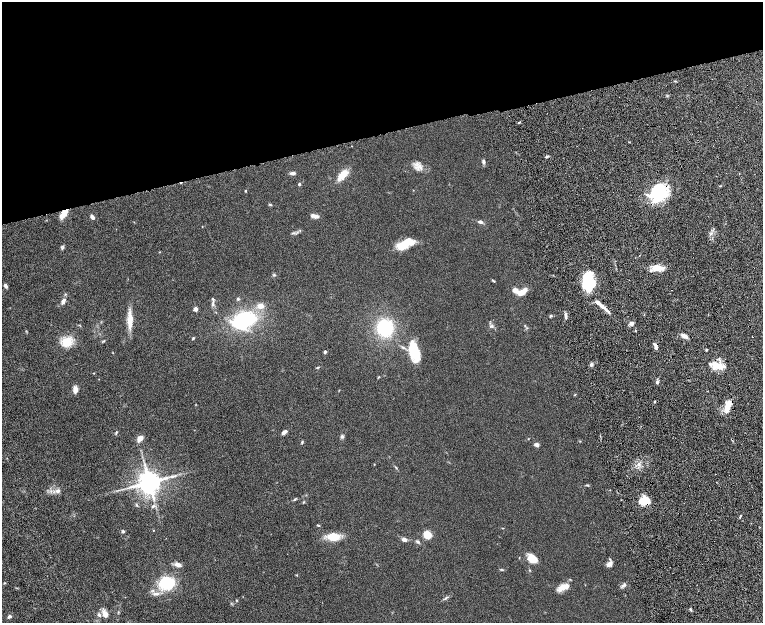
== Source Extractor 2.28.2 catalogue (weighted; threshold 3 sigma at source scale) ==
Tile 3 of 4 x 4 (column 3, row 1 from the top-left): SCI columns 3099-4620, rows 4042-5282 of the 6199 x 5478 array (HDU 1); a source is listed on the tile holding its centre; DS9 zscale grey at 2 x 2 block average (1 PNG px = mean of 2 x 2 image px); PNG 765 x 625 px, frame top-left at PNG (2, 2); no overlay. Shown black and unused: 22% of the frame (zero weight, under 8 of 16 exposures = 4% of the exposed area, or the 3 px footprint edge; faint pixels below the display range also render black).
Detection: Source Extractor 2.28.2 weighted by HDU 2 'WHT'; one run over the whole footprint, this tile lists its part. Background 0.0564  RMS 0.004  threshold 0.0164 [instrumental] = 3 sigma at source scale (4.09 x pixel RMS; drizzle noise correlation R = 1.36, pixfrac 0.8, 0.05/0.05 arcsec/px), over >= 5 px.
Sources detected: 100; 2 inside a brighter object's white glare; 3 cosmic-ray / hot-pixel residue — not listed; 5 inside a brighter listed object's ellipse — not listed separately; the other 90 listed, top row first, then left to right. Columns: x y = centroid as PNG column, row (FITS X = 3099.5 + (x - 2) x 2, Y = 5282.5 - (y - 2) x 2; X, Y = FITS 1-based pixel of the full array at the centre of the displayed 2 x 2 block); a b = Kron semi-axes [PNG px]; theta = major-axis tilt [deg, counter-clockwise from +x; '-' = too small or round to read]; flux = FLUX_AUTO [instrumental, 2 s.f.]
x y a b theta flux
519 122 3 2 - 0.92
547 157 4 3 - 1.2
483 161 5 3 - 1.8
418 167 12 5 17 4.9
293 173 7 4 7 2.1
343 175 17 7 47 9.6
299 184 3 2 - 1.5
245 191 3 2 - 0.53
658 191 19 13 70 49
270 204 4 3 - 0.8
64 213 11 5 56 9
314 216 10 4 -12 3.5
92 217 5 3 - 2.6
480 222 5 4 - 2.1
202 226 2 2 - 0.29
405 244 18 7 26 21
62 247 7 3 48 1.2
657 268 13 7 -1 9.6
274 275 4 3 - 0.81
587 280 16 9 72 30
493 281 6 2 -38 0.8
6 286 5 3 - 1.9
515 290 7 4 -28 5.3
523 292 11 5 34 7.8
238 299 3 3 - 1
63 301 7 4 61 3.5
213 303 11 3 84 2.2
260 306 9 8 - 5.6
603 307 12 4 -39 6.3
196 309 3 2 - 10
551 316 4 3 - 0.9
566 316 7 3 89 2
130 320 17 5 90 12
244 320 21 13 23 76
631 323 5 4 - 3.4
492 326 6 4 11 1.6
385 328 13 12 - 51
684 336 9 4 -32 3.6
753 336 2 2 - 0.71
193 338 4 3 - 0.83
103 341 5 2 - 0.74
67 342 13 13 - 12
655 346 7 3 -75 3.1
325 352 4 3 - 1.2
414 352 21 10 -74 25
591 365 4 4 - 1.8
717 366 15 6 -10 12
318 367 5 2 - 0.71
94 373 3 2 - 0.28
657 382 4 3 - 1.7
75 389 8 5 87 4.6
728 406 12 6 74 9.8
284 432 6 3 35 2.8
116 433 6 2 77 0.76
342 436 5 4 - 1.5
140 438 7 5 47 4.7
528 439 3 2 - 0.39
302 442 4 3 - 0.84
537 445 5 4 - 2.7
374 464 2 2 - 0.35
165 478 10 4 10 4.1
149 482 5 5 - 1200
587 485 4 2 - 0.76
58 491 8 5 15 2.7
295 499 5 2 - 0.84
645 501 8 6 -5 26
304 502 3 2 - 0.5
136 505 5 2 - 0.72
153 506 5 4 - 1.5
740 516 4 2 - 0.76
318 525 4 2 - 0.7
153 530 2 2 - 0.33
123 531 3 3 - 1.6
427 535 6 5 - 15
333 537 9 6 -2 18
404 540 5 4 - 3.3
418 542 5 4 - 1.4
532 559 12 9 -37 9.3
177 564 6 4 -23 4.8
609 564 8 5 44 3.8
297 575 3 2 - 0.43
4 583 3 2 - 0.53
167 583 10 9 - 46
624 585 6 4 27 2.1
561 588 14 7 41 7.1
156 594 11 3 7 3.2
446 598 7 3 35 1.4
236 600 3 2 - 0.57
105 614 9 6 -70 5
9 617 5 3 - 1.6
Overlapping masked pixels (flux is a lower limit): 4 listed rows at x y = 658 191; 64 213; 655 346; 645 501
Diffuse or blended objects may show on this block-average render without a row.